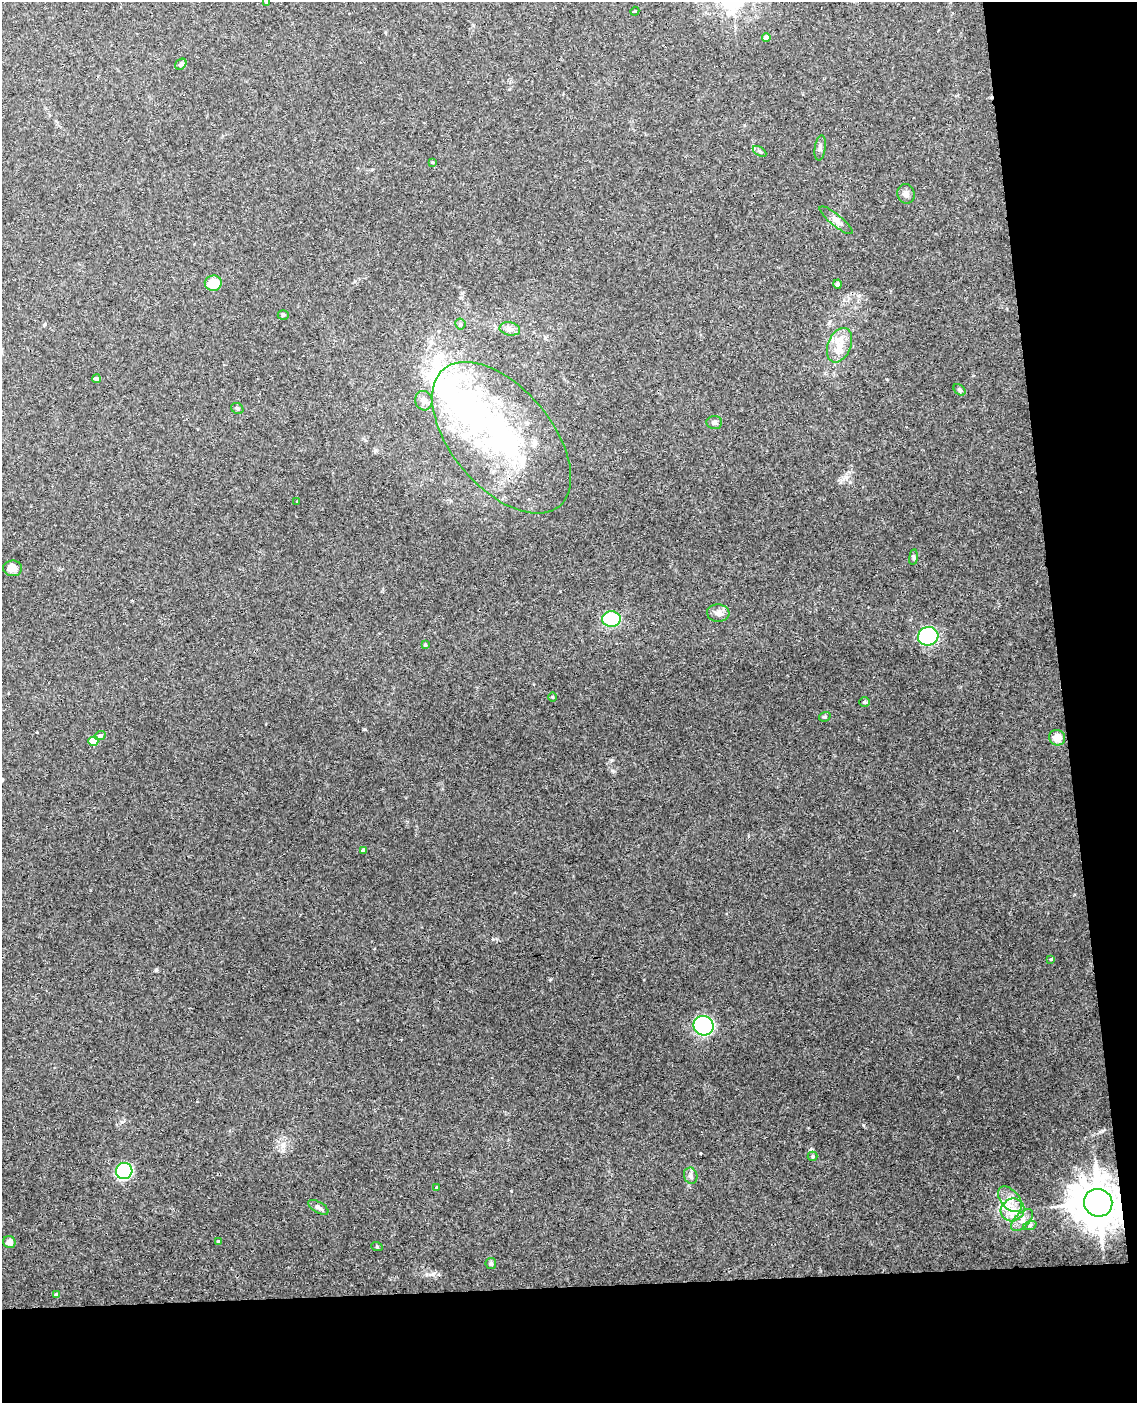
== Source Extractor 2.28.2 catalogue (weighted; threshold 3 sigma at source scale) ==
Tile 12 of 4 x 3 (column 4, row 3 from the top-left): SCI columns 3462-4596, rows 242-1642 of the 4652 x 4581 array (HDU 1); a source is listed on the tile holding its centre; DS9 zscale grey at full resolution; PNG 1139 x 1405 px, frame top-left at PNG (2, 2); each listed source drawn as its Kron ellipse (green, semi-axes under 4 px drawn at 4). Shown black and unused: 15% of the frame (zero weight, under 3 of 4 exposures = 6% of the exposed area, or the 3 px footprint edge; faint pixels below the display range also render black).
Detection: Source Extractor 2.28.2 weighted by HDU 2 'WHT'; one run over the whole footprint, this tile lists its part. Background 0.0392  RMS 0.004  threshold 0.0181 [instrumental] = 3 sigma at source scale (4.5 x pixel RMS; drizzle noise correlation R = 1.50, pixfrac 1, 0.05/0.05 arcsec/px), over >= 5 px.
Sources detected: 58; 1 inside a brighter object's white glare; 1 cosmic-ray / hot-pixel residue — neither listed nor drawn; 4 inside a brighter listed object's ellipse — not listed separately; the other 52 listed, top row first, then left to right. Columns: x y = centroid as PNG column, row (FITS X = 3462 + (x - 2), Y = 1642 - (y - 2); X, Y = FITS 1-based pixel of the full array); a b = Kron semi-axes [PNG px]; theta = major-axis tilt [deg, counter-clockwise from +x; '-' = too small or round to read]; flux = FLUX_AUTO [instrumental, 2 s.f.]
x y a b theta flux
266 2 3 2 - 0.38
635 11 4 3 - 0.34
766 37 4 4 - 3.1
181 64 6 4 45 0.71
820 148 13 5 81 1.3
759 151 8 4 -31 0.71
432 162 3 3 - 0.46
906 194 10 8 -71 1.6
836 220 21 5 -40 2.2
213 283 8 8 - 7.7
838 284 4 4 - 1.2
283 315 5 4 - 0.61
460 324 5 5 - 0.7
510 329 10 6 -10 1.7
839 345 18 11 67 6
96 379 4 4 - 1.2
959 390 7 5 -41 0.68
424 401 10 8 -73 2.1
237 409 6 5 - 0.68
714 422 8 6 4 1.1
501 438 90 50 -50 92
297 502 3 2 - 0.3
913 557 8 4 82 0.66
13 568 9 8 - 4.1
718 613 11 8 -4 2.3
611 619 9 8 - 21
928 636 10 9 - 39
425 645 4 3 - 0.68
553 697 4 3 - 0.4
864 702 5 4 - 0.55
825 717 6 4 19 0.56
100 735 5 4 - 1.2
1057 738 8 7 - 4.6
93 741 5 4 - 13
363 850 4 3 - 1.2
1051 959 4 3 - 0.35
703 1026 10 9 - 45
812 1156 5 4 - 0.53
124 1171 8 8 - 50
691 1176 8 6 -71 1.3
437 1187 3 3 - 0.34
1010 1199 15 9 -50 4
1098 1203 14 13 - 1100
318 1207 11 5 -31 1.4
1012 1210 12 11 - 5.2
1022 1220 13 7 45 2.6
1030 1225 7 4 19 0.71
218 1241 4 3 - 0.4
9 1242 6 6 - 2.6
377 1247 6 3 -20 0.38
491 1264 5 5 - 0.77
56 1294 4 4 - 1
Overlapping masked pixels (flux is a lower limit): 1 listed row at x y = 1098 1203
Isophote crosses this tile's border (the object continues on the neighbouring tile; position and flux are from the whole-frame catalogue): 1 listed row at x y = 266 2
Unlisted compact peaks at least as high as the median listed source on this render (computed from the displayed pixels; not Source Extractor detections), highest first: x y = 156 970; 433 1274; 613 771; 511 1191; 1102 1131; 283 1145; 550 980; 122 1122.